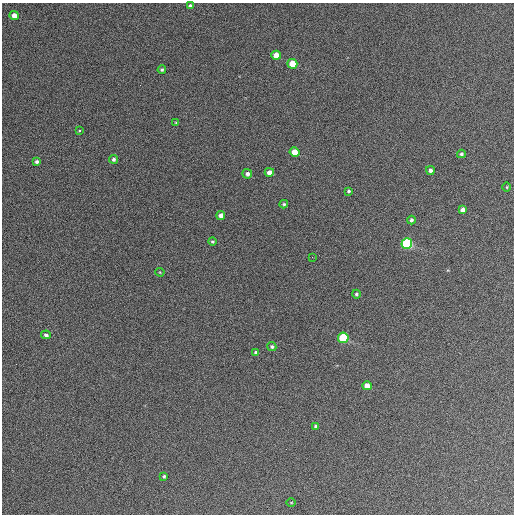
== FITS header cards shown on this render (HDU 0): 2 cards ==
NAXIS1  =                  512 / Axis length
NAXIS2  =                  512 / Axis length

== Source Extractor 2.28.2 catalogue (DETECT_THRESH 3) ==
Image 512 x 512 px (HDU 0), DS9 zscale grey, 1 PNG px = 1 image px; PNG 516 x 516 px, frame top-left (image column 1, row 512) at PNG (2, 3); each listed source drawn as its Kron ellipse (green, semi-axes under 4 px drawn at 4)
Background 514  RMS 23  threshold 70.1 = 3 sigma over >= 5 px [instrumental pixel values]
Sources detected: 33; all 33 listed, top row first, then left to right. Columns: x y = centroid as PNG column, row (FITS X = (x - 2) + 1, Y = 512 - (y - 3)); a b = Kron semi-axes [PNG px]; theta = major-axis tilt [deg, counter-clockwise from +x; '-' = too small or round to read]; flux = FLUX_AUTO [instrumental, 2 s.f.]
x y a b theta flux
190 6 4 3 - 4700
14 16 4 4 - 13000
276 55 5 4 - 24000
292 64 5 5 - 31000
162 70 4 4 - 2600
176 123 3 3 - 1700
80 130 3 3 - 6000
295 152 5 4 - 28000
461 154 4 4 - 3100
114 159 4 4 - 3300
37 162 4 3 - 3800
430 170 4 4 - 6300
269 172 4 4 - 9600
247 174 5 4 - 5300
507 187 5 3 - 1400
349 191 3 3 - 2600
284 204 4 3 - 2100
463 210 4 4 - 7400
221 216 4 4 - 10000
411 220 4 4 - 4100
212 242 4 4 - 1900
407 244 5 5 - 220000
312 257 2 2 - 760
160 272 4 4 - 1500
356 294 4 4 - 2500
46 335 5 4 - 4200
343 338 5 5 - 120000
272 347 4 4 - 3000
256 352 4 3 - 3300
367 386 4 4 - 17000
316 426 4 4 - 4100
164 476 3 3 - 2500
291 502 5 3 - 1200